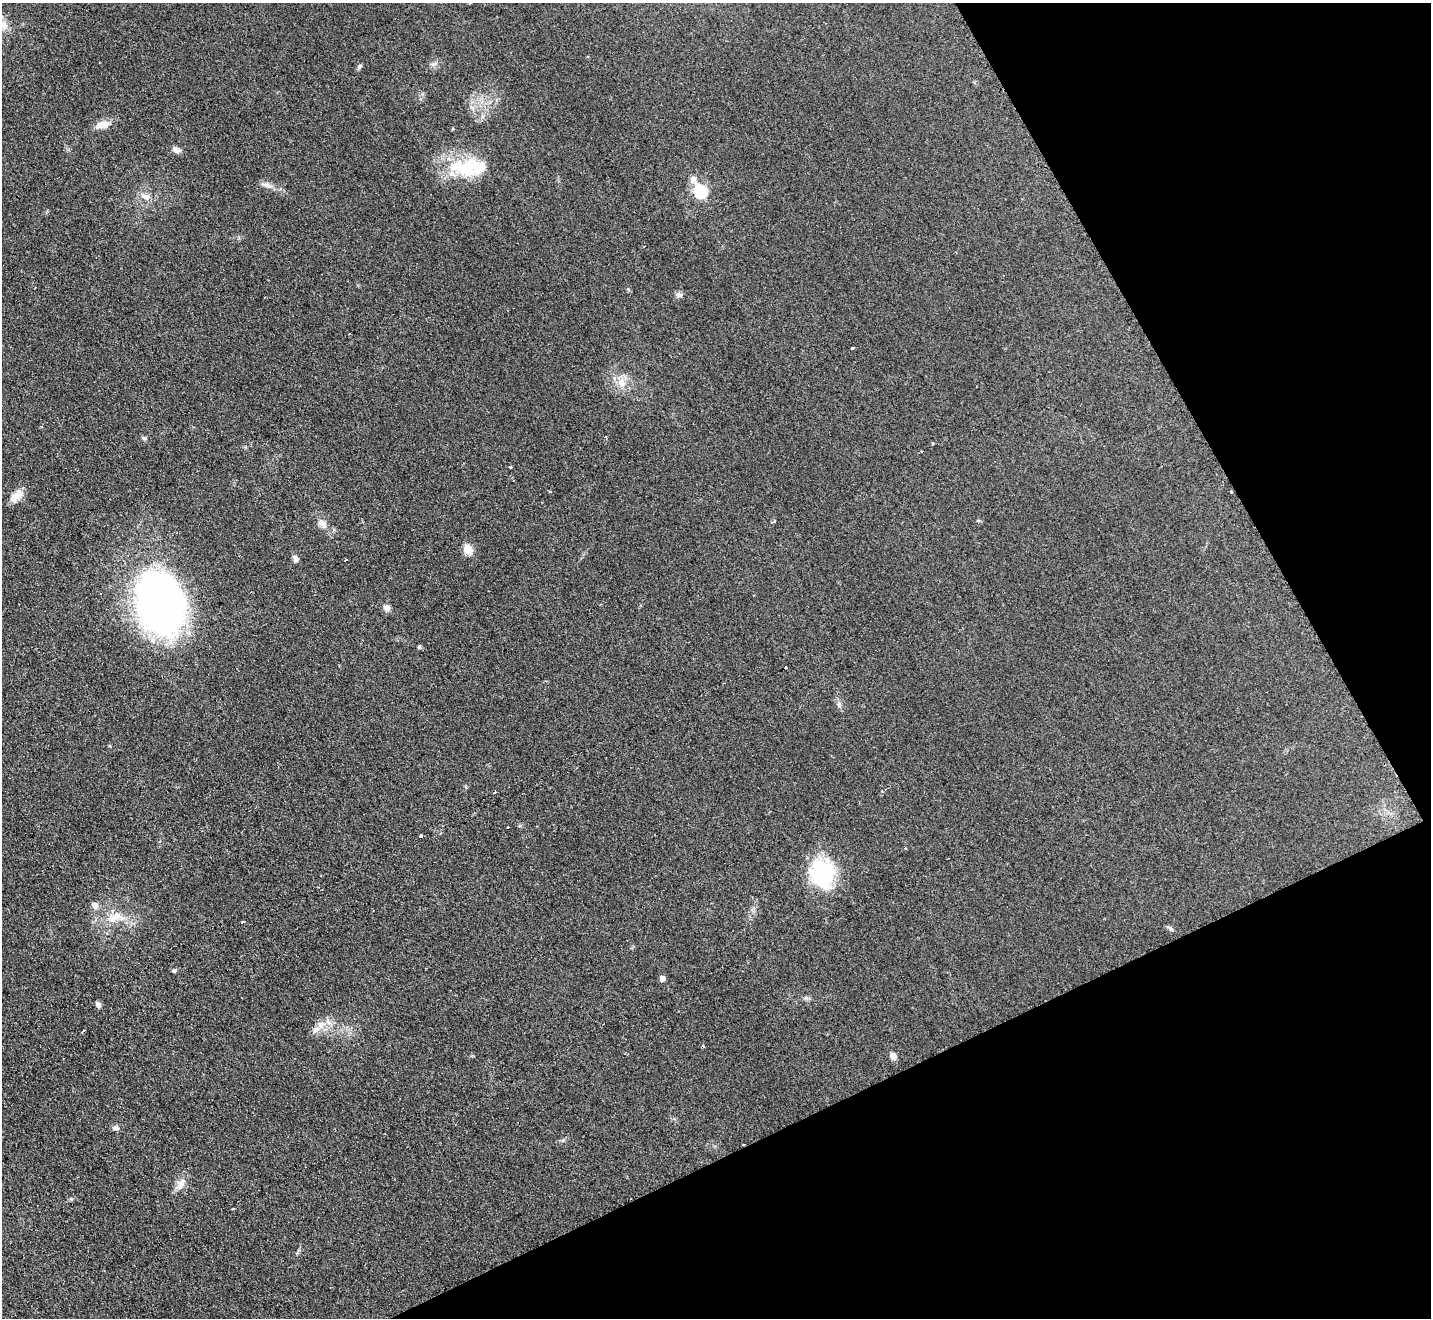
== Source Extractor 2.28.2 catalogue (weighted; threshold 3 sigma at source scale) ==
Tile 12 of 4 x 4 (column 4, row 3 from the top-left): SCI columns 4295-5723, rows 1472-2787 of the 5742 x 5716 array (HDU 1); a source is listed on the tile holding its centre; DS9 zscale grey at full resolution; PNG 1433 x 1320 px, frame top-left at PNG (2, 3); no overlay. Shown black and unused: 24% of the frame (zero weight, under 2 of 3 exposures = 2% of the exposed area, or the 3 px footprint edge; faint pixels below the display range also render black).
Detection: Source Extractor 2.28.2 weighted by HDU 2 'WHT'; one run over the whole footprint, this tile lists its part. Background 0.104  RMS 0.011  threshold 0.051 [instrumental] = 3 sigma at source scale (4.5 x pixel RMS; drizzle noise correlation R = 1.50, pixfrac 1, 0.05/0.05 arcsec/px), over >= 5 px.
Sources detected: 53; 9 cosmic-ray / hot-pixel residue — not listed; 2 inside a brighter listed object's ellipse — not listed separately; the other 42 listed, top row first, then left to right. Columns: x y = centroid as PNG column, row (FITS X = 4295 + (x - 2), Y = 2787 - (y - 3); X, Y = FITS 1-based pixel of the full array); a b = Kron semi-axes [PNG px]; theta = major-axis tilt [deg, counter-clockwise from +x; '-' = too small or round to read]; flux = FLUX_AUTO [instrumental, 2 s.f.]
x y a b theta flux
4 25 11 10 - 7.3
359 66 7 5 44 2.2
103 124 16 8 15 13
176 149 10 7 -37 4.5
465 168 43 23 1 60
693 180 10 9 - 5.4
266 185 15 5 -12 5
700 191 6 6 - 150
145 196 13 7 -17 6.8
678 295 9 6 -1 3.5
350 334 3 3 - 2
852 348 4 3 - 5.3
622 382 12 9 -86 10
144 438 5 5 - 1.9
922 451 3 2 - 0.89
511 467 3 3 - 1.2
1231 492 3 3 - 2.3
17 496 21 9 36 11
775 521 4 3 - 11
323 524 14 8 -32 6.4
468 549 5 5 - 51
295 559 7 5 -64 4.5
160 602 65 43 -78 500
387 607 9 8 - 4.3
419 647 5 4 - 1.6
785 668 3 3 - 16
839 704 7 5 -72 2.9
495 792 3 3 - 2.1
420 837 4 3 - 9.7
822 873 33 27 -73 82
95 905 6 6 - 7.3
112 920 14 10 -21 12
243 922 3 2 - 2.3
1170 928 8 5 -31 2.5
174 971 5 4 - 1.8
662 978 4 4 - 7.9
98 1005 8 6 -44 3.4
321 1024 10 8 7 7.5
84 1031 3 3 - 5.8
893 1056 8 6 -54 5.8
116 1128 8 6 12 3.7
180 1184 18 10 66 9.9
Overlapping masked pixels (flux is a lower limit): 1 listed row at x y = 1231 492
Unlisted compact peaks at least as high as the median listed source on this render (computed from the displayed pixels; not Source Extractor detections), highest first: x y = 806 998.